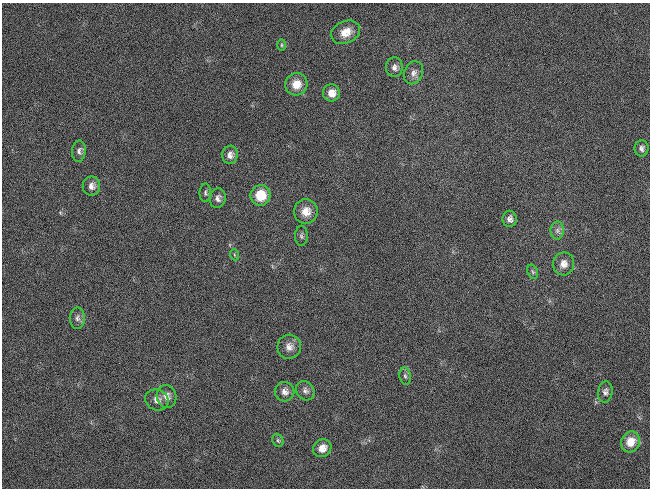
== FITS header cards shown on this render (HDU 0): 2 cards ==
NAXIS1  =                  648 / length of data axis 1
NAXIS2  =                  486 / length of data axis 2

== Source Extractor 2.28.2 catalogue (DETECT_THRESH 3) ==
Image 648 x 486 px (HDU 0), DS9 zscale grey, 1 PNG px = 1 image px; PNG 652 x 490 px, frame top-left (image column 1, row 486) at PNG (2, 3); each listed source drawn as its Kron ellipse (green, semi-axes under 4 px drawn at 4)
Background 118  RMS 26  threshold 78.3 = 3 sigma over >= 5 px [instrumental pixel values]
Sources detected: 31; all 31 listed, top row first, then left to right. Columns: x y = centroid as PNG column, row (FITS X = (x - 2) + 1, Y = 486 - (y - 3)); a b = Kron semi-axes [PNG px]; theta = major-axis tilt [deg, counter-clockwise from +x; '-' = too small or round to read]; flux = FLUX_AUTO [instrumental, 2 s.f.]
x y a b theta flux
346 32 15 11 25 24000
282 45 6 4 -90 2400
394 67 10 8 87 8400
414 73 12 9 66 9700
296 84 11 11 - 24000
331 93 8 8 - 16000
641 148 8 7 - 6000
79 151 10 7 84 7300
230 155 9 7 81 9900
91 186 9 8 - 10000
205 193 9 5 89 4400
260 195 10 10 - 45000
218 198 10 7 80 8100
306 211 12 12 - 22000
510 219 8 7 - 7600
557 230 9 6 89 6900
301 236 10 6 -90 4800
235 255 5 3 - 2100
564 264 11 10 - 15000
533 272 7 5 -71 3300
77 318 11 7 89 7600
289 347 12 12 - 13000
405 376 8 5 -79 4500
305 391 10 8 -53 7900
285 392 10 10 - 11000
605 392 10 7 81 6500
166 396 11 10 - 13000
157 400 12 10 -24 12000
278 440 7 5 -69 3400
631 442 10 9 - 26000
322 448 9 8 - 16000